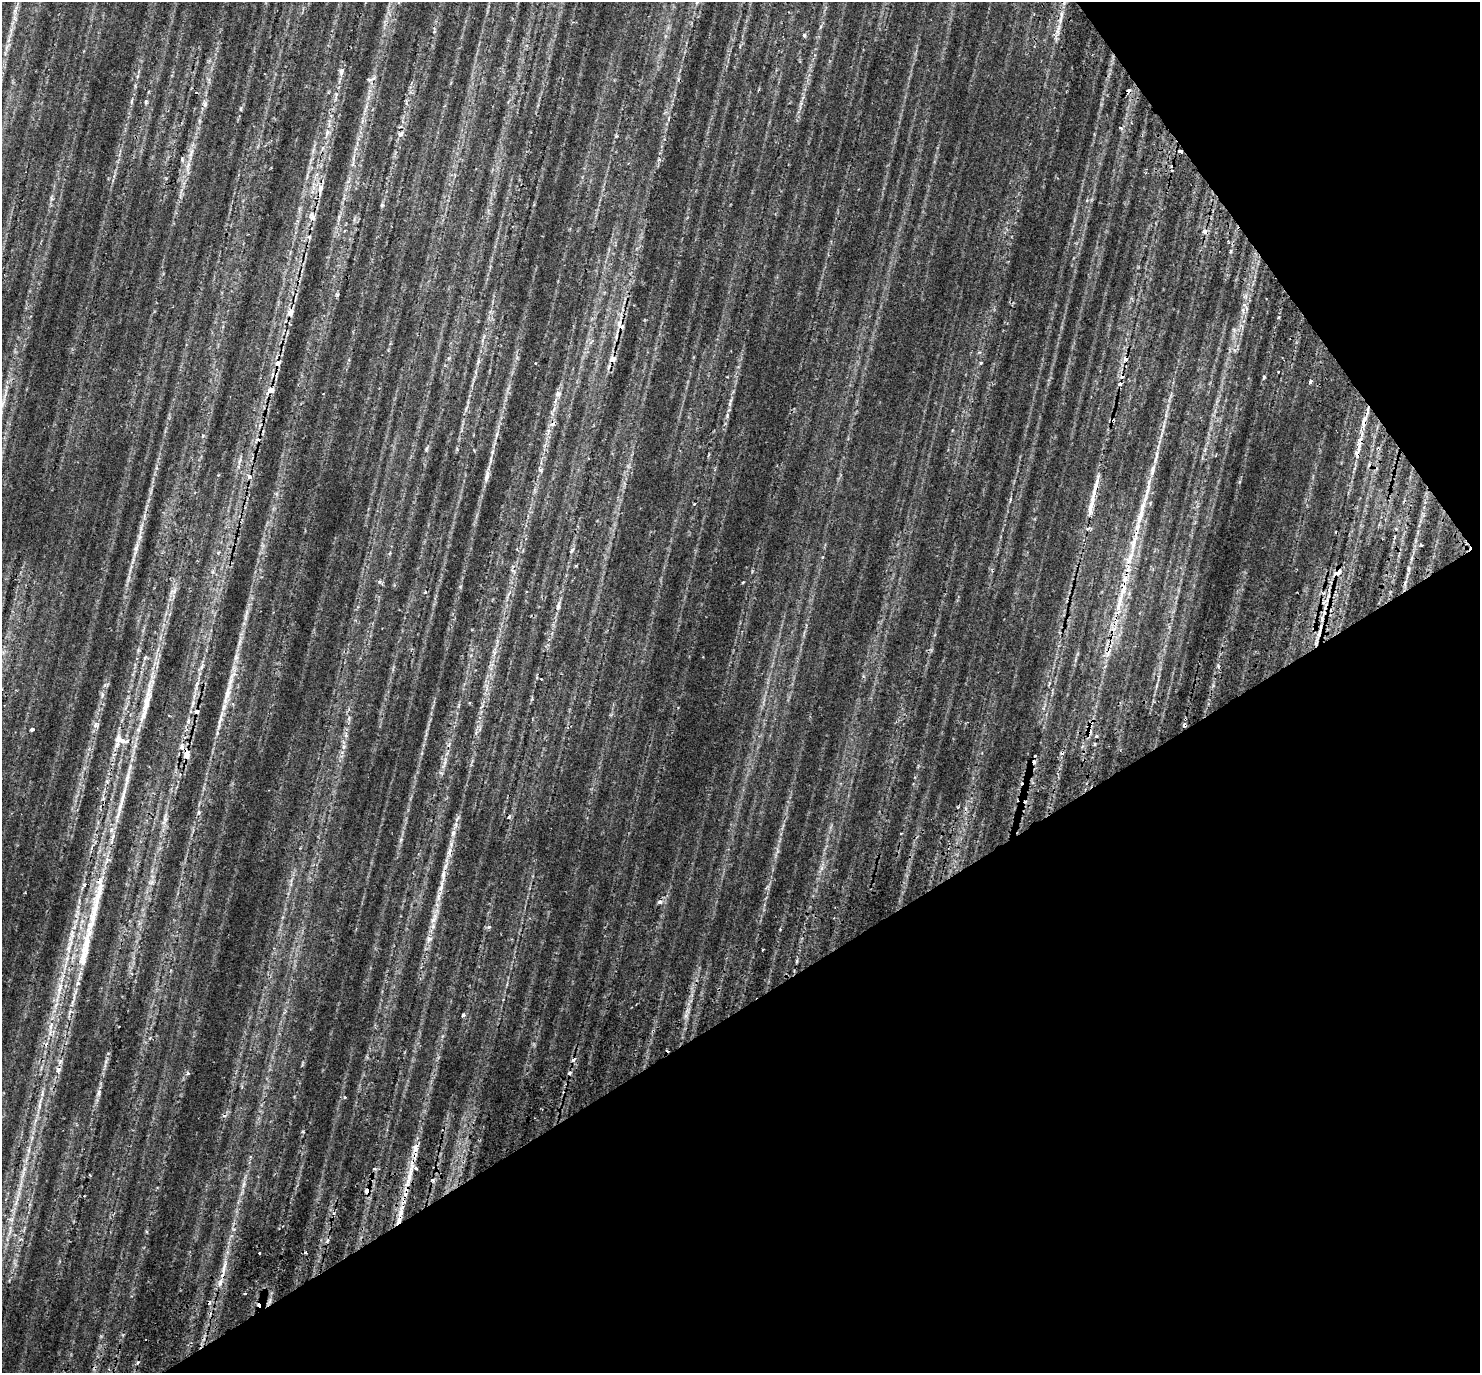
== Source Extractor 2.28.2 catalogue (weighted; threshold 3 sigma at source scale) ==
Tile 12 of 4 x 4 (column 4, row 3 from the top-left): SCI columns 4500-5977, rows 1589-2959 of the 6050 x 5977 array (HDU 1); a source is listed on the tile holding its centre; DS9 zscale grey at full resolution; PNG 1482 x 1375 px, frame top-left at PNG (2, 2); no overlay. Shown black and unused: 33% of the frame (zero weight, under 2 of 3 exposures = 5% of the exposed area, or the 3 px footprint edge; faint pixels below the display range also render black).
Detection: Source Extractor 2.28.2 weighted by HDU 2 'WHT'; one run over the whole footprint, this tile lists its part. Background 0.0706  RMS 0.0056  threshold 0.0252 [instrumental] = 3 sigma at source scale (4.5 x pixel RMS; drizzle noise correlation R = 1.50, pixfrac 1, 0.0396/0.0396 arcsec/px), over >= 5 px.
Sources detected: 147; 24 cosmic-ray / hot-pixel residue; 1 long thin detection or spike segment (spike, bleed or trail) — not listed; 18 inside a brighter listed object's ellipse — not listed separately; the other 104 listed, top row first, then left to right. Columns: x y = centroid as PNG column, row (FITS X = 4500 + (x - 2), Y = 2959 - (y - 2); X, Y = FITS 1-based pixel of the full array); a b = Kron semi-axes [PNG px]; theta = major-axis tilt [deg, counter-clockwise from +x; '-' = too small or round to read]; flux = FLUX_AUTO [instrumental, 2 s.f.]
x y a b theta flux
804 35 5 4 - 0.73
6 47 10 3 69 1.5
341 71 12 7 78 2.2
371 79 12 4 16 1.4
1128 91 5 4 - 2.3
336 94 5 5 - 0.93
131 101 6 4 71 0.81
146 102 6 4 70 0.89
205 104 8 4 89 1.4
240 109 6 3 -89 0.62
1120 127 4 3 - 1
327 133 12 5 66 2.3
401 134 9 6 37 1.7
616 136 5 4 - 0.62
1180 151 4 3 - 3.6
182 159 5 4 - 0.86
188 166 17 5 73 3.4
320 189 14 7 84 4.1
382 205 5 4 - 0.66
312 217 10 6 -53 2.6
309 237 6 5 - 1.2
1230 251 4 3 - 0.8
337 294 6 4 -19 0.64
1244 305 7 4 -37 1.1
290 313 11 7 80 4.2
619 323 13 7 76 4.1
613 359 10 8 67 4.3
277 363 8 6 23 2.5
535 363 3 2 - 0.62
1264 377 5 4 - 0.6
1310 381 4 3 - 2.2
271 390 10 7 45 4
558 394 9 7 42 2.1
2 404 12 5 75 2.4
730 404 6 4 89 0.93
1113 421 5 5 - 0.77
1364 422 19 7 77 5
496 435 8 3 71 1.2
1360 442 23 5 86 5.1
427 448 7 3 71 0.87
1157 455 10 4 -85 1.8
240 461 9 3 69 1.3
540 470 8 4 -36 0.88
487 476 19 6 76 3
1148 490 25 6 77 5.7
1091 507 35 7 79 8.4
1140 516 26 8 71 8.7
1422 545 3 2 - 0.94
1133 546 11 6 82 3.7
136 548 16 5 73 3.4
571 551 6 4 50 1.2
1130 556 12 7 59 4.2
1408 569 6 4 90 0.92
1337 572 11 5 38 3.7
743 582 4 2 - 0.47
175 591 10 3 69 1.7
1119 602 34 6 74 10
558 607 11 5 78 2.2
245 618 9 4 90 1.5
236 657 10 6 79 2.2
202 666 11 3 75 1.7
541 679 2 2 - 0.4
227 694 37 7 74 9.8
102 695 7 4 89 1.2
469 703 3 2 - 0.48
146 707 53 9 76 16
196 711 6 5 - 1.9
188 721 7 5 80 1.3
95 725 10 4 58 1.7
32 729 4 3 - 2.9
120 740 16 8 -18 6
187 754 12 7 89 4.9
445 762 7 4 72 1.4
199 812 6 5 - 0.97
165 818 15 6 89 3
453 833 9 5 75 2.3
443 875 21 6 85 4.8
84 885 5 4 - 0.97
429 939 8 6 -4 1.8
85 948 78 11 79 29
763 949 3 2 - 0.76
60 988 13 3 75 2.6
463 1015 4 4 - 1.3
51 1026 10 3 69 1.5
573 1060 6 3 45 0.96
106 1061 7 4 72 1
58 1070 8 7 - 1.8
188 1073 5 4 - 0.75
569 1073 5 4 - 0.85
42 1092 10 4 78 1.5
98 1093 9 5 73 1.7
345 1097 3 3 - 1.2
39 1106 10 4 89 1.7
415 1147 7 4 71 2.1
29 1150 7 4 71 1.2
375 1169 5 3 - 0.63
409 1176 22 7 75 7.2
244 1184 9 4 71 1.5
367 1191 9 7 63 2.7
16 1201 20 3 74 3.3
400 1214 19 7 79 6.7
259 1253 3 3 - 1.3
224 1267 20 5 76 4.4
245 1293 4 2 - 0.59
Overlapping masked pixels (flux is a lower limit): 18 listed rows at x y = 1128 91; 1180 151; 320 189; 613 359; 271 390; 1113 421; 1364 422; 1360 442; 1091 507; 1130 556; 1337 572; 1119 602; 202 666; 196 711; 187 754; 443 875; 367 1191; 400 1214
Isophote crosses this tile's border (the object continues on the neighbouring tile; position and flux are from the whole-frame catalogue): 1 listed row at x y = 2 404
Unlisted compact peaks at least as high as the median listed source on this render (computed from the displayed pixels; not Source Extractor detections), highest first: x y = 1058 29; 489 927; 492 452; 433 920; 401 840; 727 415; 460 587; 981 363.